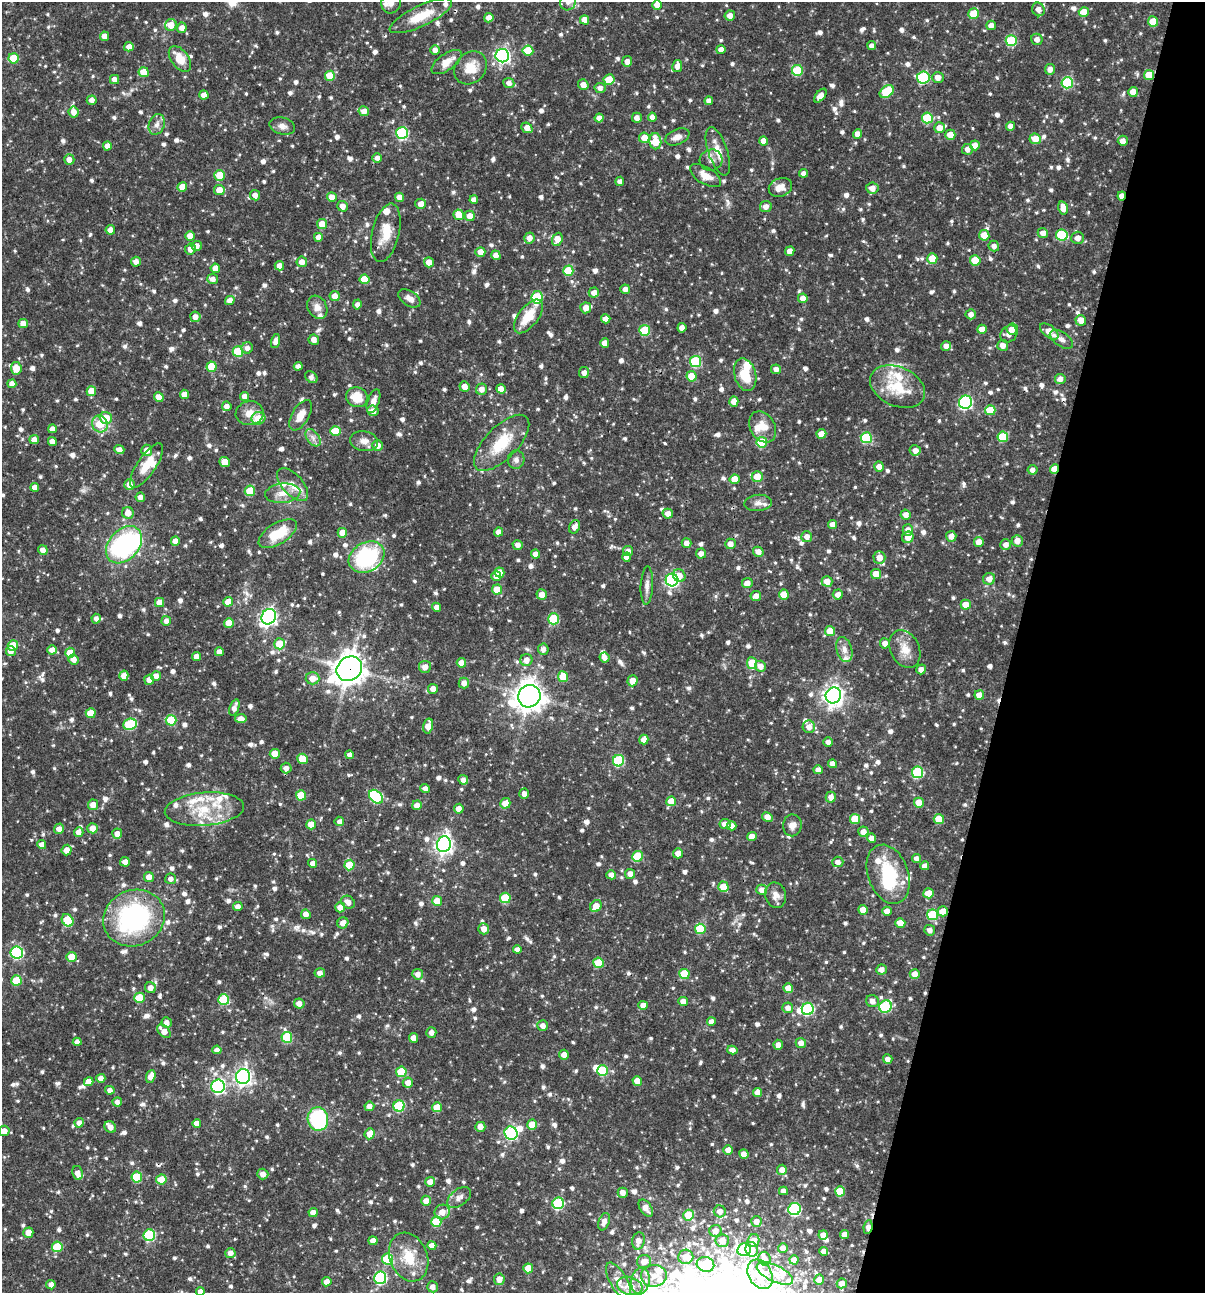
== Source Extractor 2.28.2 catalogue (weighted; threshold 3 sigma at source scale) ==
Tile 8 of 4 x 4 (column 4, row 2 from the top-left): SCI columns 3860-5062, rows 2585-3875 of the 5186 x 5169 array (HDU 1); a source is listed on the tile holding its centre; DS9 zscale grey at full resolution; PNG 1207 x 1295 px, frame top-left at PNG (2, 2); each listed source drawn as its Kron ellipse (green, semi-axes under 4 px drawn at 4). Shown black and unused: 16% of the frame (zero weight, under 3 of 4 exposures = <1% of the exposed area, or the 3 px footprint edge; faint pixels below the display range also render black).
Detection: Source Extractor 2.28.2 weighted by HDU 2 'WHT'; one run over the whole footprint, this tile lists its part. Background 0.0662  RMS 0.0035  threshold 0.0158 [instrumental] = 3 sigma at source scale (4.5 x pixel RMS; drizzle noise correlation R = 1.50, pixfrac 1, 0.05/0.05 arcsec/px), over >= 5 px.
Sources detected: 1167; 1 too faint to see at this stretch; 7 inside a brighter object's white glare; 6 cosmic-ray / hot-pixel residue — neither listed nor drawn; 42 inside a brighter listed object's ellipse — not listed separately; of the other 1111, all 500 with FLUX_AUTO >= 1.65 (the completeness limit of this list) listed and drawn (611 fainter detections not listed), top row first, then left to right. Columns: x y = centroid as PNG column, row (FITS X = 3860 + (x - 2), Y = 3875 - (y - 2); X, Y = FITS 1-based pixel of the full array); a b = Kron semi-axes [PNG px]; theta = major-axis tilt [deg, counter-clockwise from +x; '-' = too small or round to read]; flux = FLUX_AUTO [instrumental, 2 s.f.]
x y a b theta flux
568 2 8 7 - 1.9
391 3 10 9 - 2.7
657 5 4 4 - 3.3
1038 9 7 6 - 2.8
1084 12 5 5 - 5.9
974 14 5 5 - 7.8
421 16 34 10 25 9.4
730 16 5 5 - 2.4
489 18 4 4 - 2.5
585 20 4 4 - 4.1
1153 21 5 5 - 7.6
171 25 6 5 - 4.3
991 25 5 4 - 2.2
182 28 5 5 - 2.5
104 36 4 4 - 3.2
1037 39 5 5 - 2.2
1011 41 5 5 - 18
872 46 4 4 - 1.8
129 47 5 4 - 2.5
721 49 4 4 - 2
435 50 4 4 - 2.4
528 51 5 5 - 9.3
502 56 7 6 - 87
13 58 5 5 - 10
180 59 15 8 -54 6.5
627 61 5 5 - 2.4
447 62 18 8 35 4.4
677 66 6 5 - 2.3
470 68 18 15 48 6.4
1050 69 5 5 - 2.5
797 70 5 5 - 17
144 72 5 5 - 6.6
1149 75 5 5 - 7
330 76 5 5 - 8.3
923 77 6 6 - 30
938 77 6 5 - 2.7
114 79 4 4 - 2.7
609 79 5 5 - 7.4
509 83 5 5 - 2
1067 83 6 5 - 28
583 85 5 5 - 2.8
600 88 5 5 - 1.9
887 92 8 5 37 18
1133 92 5 5 - 4.3
204 95 4 4 - 3
820 96 8 4 51 2.3
92 100 5 4 - 1.9
709 101 4 4 - 2.1
364 111 5 5 - 2.6
74 112 5 5 - 2.5
652 117 4 4 - 2
599 118 4 4 - 2.5
637 118 5 5 - 2.2
927 118 5 5 - 17
157 124 11 7 69 2.1
282 126 13 8 -15 2.1
1010 126 4 4 - 2.3
527 128 6 4 -41 3.2
939 128 5 5 - 3.1
402 133 6 6 - 37
857 134 4 4 - 3.2
950 135 5 5 - 4.2
677 137 13 7 23 2.7
644 138 5 5 - 4.2
1035 139 6 5 - 4.8
655 141 8 6 -85 8.3
764 141 4 4 - 3.1
1123 141 5 5 - 2.5
975 145 5 5 - 4.4
107 146 4 4 - 2.3
967 149 5 5 - 2.1
718 151 25 9 -71 5.5
377 158 5 4 - 1.7
69 160 5 5 - 2.4
711 160 11 10 - 2.1
804 173 4 4 - 1.8
220 175 5 5 - 7.7
705 176 17 8 -31 3.9
620 181 4 4 - 1.7
182 187 5 5 - 5.4
780 187 12 9 20 3.7
872 188 6 5 - 2.9
219 190 5 5 - 4.2
255 195 5 5 - 2.2
1122 196 4 4 - 2.7
332 197 5 5 - 3.2
400 197 5 4 - 3.5
474 200 4 4 - 2.4
421 204 5 5 - 2.8
343 206 5 5 - 2.4
766 206 6 5 - 2.3
1063 208 7 4 -75 3.6
459 215 5 5 - 6.2
470 216 5 5 - 3.7
322 224 5 5 - 5.1
110 230 5 4 - 2.9
386 233 30 13 77 8.1
1043 233 5 5 - 2.2
984 235 5 5 - 5.3
1062 235 6 5 - 19
190 236 5 5 - 3.5
318 237 4 4 - 2.3
529 238 5 5 - 2.8
1078 238 6 6 - 2.7
557 239 7 5 67 4.2
197 246 5 5 - 2.5
994 246 5 5 - 1.8
190 249 5 5 - 2.5
790 251 5 4 - 2.8
480 252 5 5 - 3.3
496 255 5 4 - 2.3
932 258 5 5 - 7.6
975 260 5 5 - 8.8
136 262 5 5 - 2.1
302 262 5 5 - 2.8
429 262 5 5 - 3.1
279 266 5 4 - 2.6
215 268 5 4 - 3.7
568 271 5 5 - 11
213 279 5 5 - 1.9
364 279 5 5 - 8.7
625 289 5 4 - 2.2
594 293 5 5 - 2.5
335 296 5 5 - 2.9
537 297 6 5 - 20
409 298 12 7 -32 2.3
803 298 5 5 - 2.3
230 300 5 4 - 3
357 304 5 4 - 1.7
317 307 12 9 -60 2.7
586 308 5 5 - 3.4
971 314 5 5 - 2
528 316 20 10 52 9.3
195 317 5 5 - 2.2
606 319 4 4 - 3
1081 320 5 5 - 3.3
23 324 5 5 - 3
682 328 4 4 - 2.5
982 329 4 4 - 3.4
1012 329 5 5 - 2.7
645 330 5 5 - 16
1049 331 11 6 -38 4.2
1009 334 9 7 46 2.5
1061 339 13 7 -34 2
314 340 5 5 - 2.3
275 341 7 4 75 1.9
605 343 4 4 - 3.3
1003 345 5 5 - 2.5
946 346 5 4 - 2.4
247 348 6 5 - 1.7
238 351 5 5 - 13
695 362 5 5 - 22
298 366 4 4 - 1.8
212 367 5 5 - 10
16 368 6 5 - 5.5
776 369 5 5 - 2.3
584 373 5 5 - 2.4
745 375 16 10 -75 9.4
691 376 5 5 - 6.8
311 377 7 5 -41 1.7
1060 379 5 5 - 2.3
12 384 4 4 - 2.3
464 387 5 5 - 2.8
897 387 29 19 -24 15
482 389 5 5 - 2.3
501 389 5 4 - 3.2
91 391 5 5 - 5.4
184 394 4 4 - 3.2
159 397 5 4 - 3.4
245 397 5 4 - 2.3
357 397 11 9 -29 6.8
373 401 12 5 70 2.4
734 402 5 4 - 3.1
966 402 7 6 - 53
227 406 5 4 - 2.2
990 410 5 5 - 8.3
373 411 6 5 - 2.5
250 413 14 12 9 4.2
301 415 17 8 60 4.4
106 418 6 6 - 7.2
258 418 7 6 - 6.3
100 424 8 7 - 8.5
763 427 16 12 -58 5.6
52 429 4 4 - 2.1
335 431 5 5 - 10
821 434 5 4 - 4.1
1003 437 5 5 - 13
313 438 10 6 -55 1.7
866 438 5 5 - 19
34 440 4 4 - 2.1
364 441 14 10 -9 2.8
52 442 4 4 - 2.5
762 442 5 5 - 14
502 443 36 16 46 14
378 445 5 5 - 2.5
119 450 5 4 - 2.3
147 450 5 5 - 2.8
915 450 5 5 - 2.5
516 460 9 8 - 1.8
225 462 5 5 - 5.7
146 466 26 9 56 7.5
879 467 5 5 - 2.8
1054 469 5 4 - 7.7
1032 470 5 5 - 1.8
757 477 5 5 - 5
734 479 5 5 - 5.2
129 485 5 5 - 3.2
293 485 20 10 -48 4.4
35 487 4 4 - 2.3
250 491 5 5 - 8.5
283 493 17 9 6 4.2
140 497 5 4 - 2.2
758 503 14 8 6 2
128 513 6 5 - 3.1
668 514 5 5 - 2.5
906 515 5 5 - 2.5
833 524 4 4 - 2.6
575 527 7 5 63 2.6
908 530 6 5 - 2.6
499 532 4 4 - 2.4
342 533 5 5 - 4.1
278 534 22 10 31 11
951 536 5 5 - 2.9
807 537 5 5 - 2.3
908 537 6 5 - 3.1
175 541 4 4 - 2.6
1017 541 6 5 - 3.4
979 542 5 4 - 3.4
686 543 5 4 - 2.3
730 544 5 5 - 2.4
124 545 21 15 47 54
518 545 5 5 - 2.2
1006 545 5 5 - 2.3
43 550 5 4 - 2.2
628 551 5 5 - 1.7
758 552 5 5 - 2.7
535 554 5 4 - 2.3
701 554 5 5 - 2.3
367 557 19 14 30 36
627 557 4 4 - 2.2
879 558 6 6 - 4
500 573 5 4 - 4.9
876 574 5 5 - 5.1
496 576 5 5 - 3.1
679 576 7 6 - 3.2
989 579 6 5 - 2.9
672 580 6 6 - 68
827 581 5 5 - 3.7
747 583 5 5 - 2.8
647 586 19 6 87 2.1
497 590 5 5 - 6
784 594 5 5 - 6.1
838 594 5 5 - 2.3
542 595 5 5 - 3.1
756 596 5 5 - 2.5
228 602 5 5 - 4.8
160 603 4 4 - 4.3
966 605 5 5 - 5.3
436 607 5 4 - 1.7
269 617 8 7 - 130
96 619 5 4 - 1.7
554 619 5 5 - 16
166 621 5 4 - 1.6
229 623 5 5 - 5.5
830 631 5 5 - 6.3
885 643 5 5 - 2.3
279 644 5 5 - 8.4
13 645 5 5 - 6.8
543 649 5 5 - 1.9
844 649 13 7 -74 2.4
905 649 20 14 -63 5.4
52 650 5 4 - 2.4
11 651 5 5 - 2.5
219 652 4 4 - 2.4
70 653 5 5 - 6.5
196 657 4 4 - 2.5
604 657 5 4 - 1.8
74 659 5 5 - 2.3
526 660 6 6 - 2.9
461 663 5 4 - 3.5
752 663 6 5 - 11
760 666 5 5 - 2.7
425 667 6 6 - 2.7
349 669 13 11 40 450
921 669 5 4 - 2.1
124 676 5 4 - 3
156 676 5 5 - 2.6
563 677 5 5 - 7.4
312 678 7 6 - 3.9
149 680 5 5 - 3
632 681 5 5 - 3.4
464 683 5 5 - 2.4
433 689 5 5 - 2.4
833 695 8 7 - 210
979 695 5 5 - 3.8
529 696 11 11 - 450
234 708 8 4 68 2.1
91 713 5 5 - 6.5
241 719 6 4 -9 3.1
171 720 5 5 - 15
130 724 7 5 8 24
428 726 7 5 77 3.7
809 727 6 6 - 2.7
644 740 5 4 - 2.7
828 742 4 4 - 1.7
275 754 5 5 - 6.5
350 755 4 4 - 2
303 759 5 5 - 7.4
618 761 6 5 - 26
832 764 4 4 - 2.5
286 768 5 5 - 2
818 770 5 4 - 2.3
918 772 6 5 - 25
463 780 5 4 - 1.9
425 788 5 4 - 1.8
524 794 5 4 - 1.8
301 795 5 5 - 11
376 797 8 6 -45 29
831 797 5 5 - 2.2
671 801 5 5 - 5.4
505 803 5 5 - 4.8
919 803 5 5 - 4.8
93 805 5 5 - 3.2
417 805 5 5 - 2.5
204 809 40 16 5 16
459 809 5 5 - 2.4
767 817 6 4 -29 2.8
855 819 5 5 - 9.3
939 819 5 5 - 6.9
339 821 5 5 - 1.8
311 824 5 4 - 4.4
725 824 5 5 - 2.9
792 825 11 9 81 2.3
731 826 5 4 - 2.4
92 828 5 5 - 3.5
59 829 5 5 - 2.6
79 832 5 4 - 2.5
863 832 5 5 - 2.7
117 834 5 5 - 3.1
752 836 4 4 - 3.1
871 838 5 4 - 2.4
444 844 8 7 - 150
42 845 4 4 - 2.3
67 850 5 5 - 3
678 853 5 5 - 2.5
638 856 5 5 - 14
916 858 4 4 - 1.8
125 862 5 4 - 2.2
838 862 5 5 - 1.8
313 863 4 4 - 2.3
349 865 5 5 - 10
925 866 4 4 - 2.3
630 874 5 5 - 2.4
888 874 30 20 -70 20
611 875 5 4 - 2.5
149 877 5 5 - 2.7
171 879 5 5 - 1.7
723 887 5 5 - 7.1
762 890 5 5 - 2.5
929 893 5 5 - 5.1
776 895 13 10 -76 2.6
505 898 5 5 - 14
437 901 5 5 - 6
348 902 7 6 - 2.6
596 906 6 5 - 4.9
238 907 5 4 - 2.3
340 907 5 5 - 3.2
863 910 5 4 - 4.4
887 911 4 4 - 2.5
943 911 5 5 - 5
306 914 5 5 - 2.2
933 915 5 5 - 19
134 918 31 27 25 57
68 920 7 5 -54 14
343 923 6 5 - 2.6
900 923 5 5 - 4.5
484 929 5 5 - 2.8
700 929 5 5 - 13
930 930 5 5 - 1.8
517 949 4 4 - 1.9
17 952 6 6 - 42
71 957 5 5 - 4.8
599 963 5 5 - 11
881 970 5 5 - 2.2
320 973 5 4 - 2.1
418 974 5 5 - 2.1
684 974 5 5 - 12
915 974 5 5 - 3.5
16 980 5 5 - 9.9
150 988 5 5 - 2.4
788 988 5 5 - 4.5
139 998 5 5 - 11
224 1000 5 5 - 17
683 1001 5 4 - 2.7
872 1001 6 6 - 2
299 1004 5 5 - 2.4
643 1005 4 4 - 3.2
885 1007 6 6 - 30
788 1008 5 5 - 2.3
808 1009 6 6 - 36
711 1022 4 4 - 2.5
167 1023 5 5 - 2.4
543 1026 5 5 - 2.1
164 1031 8 5 -43 3.7
431 1032 5 5 - 2
287 1037 5 5 - 20
414 1038 5 4 - 4.3
77 1042 4 4 - 2.1
801 1043 5 5 - 2.6
778 1045 5 4 - 2.1
217 1050 4 4 - 1.8
732 1050 5 4 - 2.3
564 1055 5 5 - 2.3
888 1059 4 4 - 2.1
603 1071 5 5 - 15
401 1072 5 5 - 14
151 1076 6 4 70 3.2
243 1077 7 7 - 130
101 1078 4 4 - 2.1
637 1081 5 5 - 4.5
89 1082 5 4 - 2.7
408 1083 5 5 - 3
218 1086 7 6 - 60
110 1090 5 4 - 1.9
757 1093 4 4 - 2.7
117 1102 5 4 - 1.7
369 1106 5 4 - 2.3
399 1106 5 5 - 22
437 1107 5 5 - 5.9
318 1119 12 10 -78 32
79 1123 5 4 - 1.9
197 1124 4 4 - 3.1
532 1125 5 5 - 6.3
110 1127 6 5 - 2.7
480 1127 5 5 - 2.9
4 1131 5 5 - 2.7
511 1133 7 6 - 45
370 1134 6 5 - 3.4
728 1150 5 4 - 2.6
744 1154 5 4 - 2.6
782 1170 5 5 - 2.6
78 1173 7 5 -81 2.3
263 1174 5 5 - 2.5
137 1177 5 5 - 13
161 1179 5 5 - 6.5
430 1182 5 4 - 2.7
783 1191 4 4 - 1.7
840 1191 5 5 - 8.9
623 1193 5 5 - 2.2
459 1197 13 8 37 2.1
426 1201 5 5 - 2.9
558 1203 6 5 - 29
646 1208 9 5 -55 2.4
794 1209 6 6 - 42
720 1211 6 6 - 2.3
442 1212 8 7 - 3.5
313 1213 4 4 - 2.5
689 1215 5 5 - 9
756 1221 5 5 - 2.4
436 1222 5 5 - 12
604 1222 9 5 69 2.4
868 1227 7 4 83 1.6
715 1231 6 6 - 2.7
28 1233 5 5 - 3.6
149 1235 6 5 - 28
823 1235 5 4 - 2.4
845 1235 4 4 - 2.6
373 1241 4 4 - 2.7
638 1241 9 6 79 3.1
722 1241 6 6 - 3.5
754 1241 6 6 - 2.8
432 1246 4 4 - 2.9
57 1247 5 5 - 12
783 1248 5 5 - 2.3
752 1249 7 6 - 3.5
744 1250 7 6 - 37
824 1251 4 4 - 1.9
230 1253 5 5 - 2.4
409 1257 25 18 -68 11
686 1257 8 7 - 4
388 1259 5 5 - 20
764 1259 7 6 - 1.9
794 1260 4 4 - 2.5
644 1262 7 6 - 3.1
705 1264 9 7 -13 15
528 1268 5 5 - 6.9
760 1274 16 11 -60 14
775 1274 20 8 -25 3.7
654 1276 13 11 7 4.4
380 1278 6 6 - 47
499 1279 6 5 - 2.7
819 1280 5 5 - 2.4
618 1281 20 8 -60 4.8
640 1281 13 9 80 4.3
327 1282 5 4 - 2.5
842 1283 5 5 - 2.5
51 1285 5 4 - 2.2
630 1286 13 9 -15 4.4
433 1287 6 5 - 2.2
200 1291 4 4 - 2.1
Overlapping masked pixels (flux is a lower limit): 7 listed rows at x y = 1149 75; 1122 196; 1054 469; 349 669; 943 911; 134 918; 868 1227
Isophote crosses this tile's border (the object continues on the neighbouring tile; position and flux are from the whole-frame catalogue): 4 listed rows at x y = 568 2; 391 3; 4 1131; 200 1291